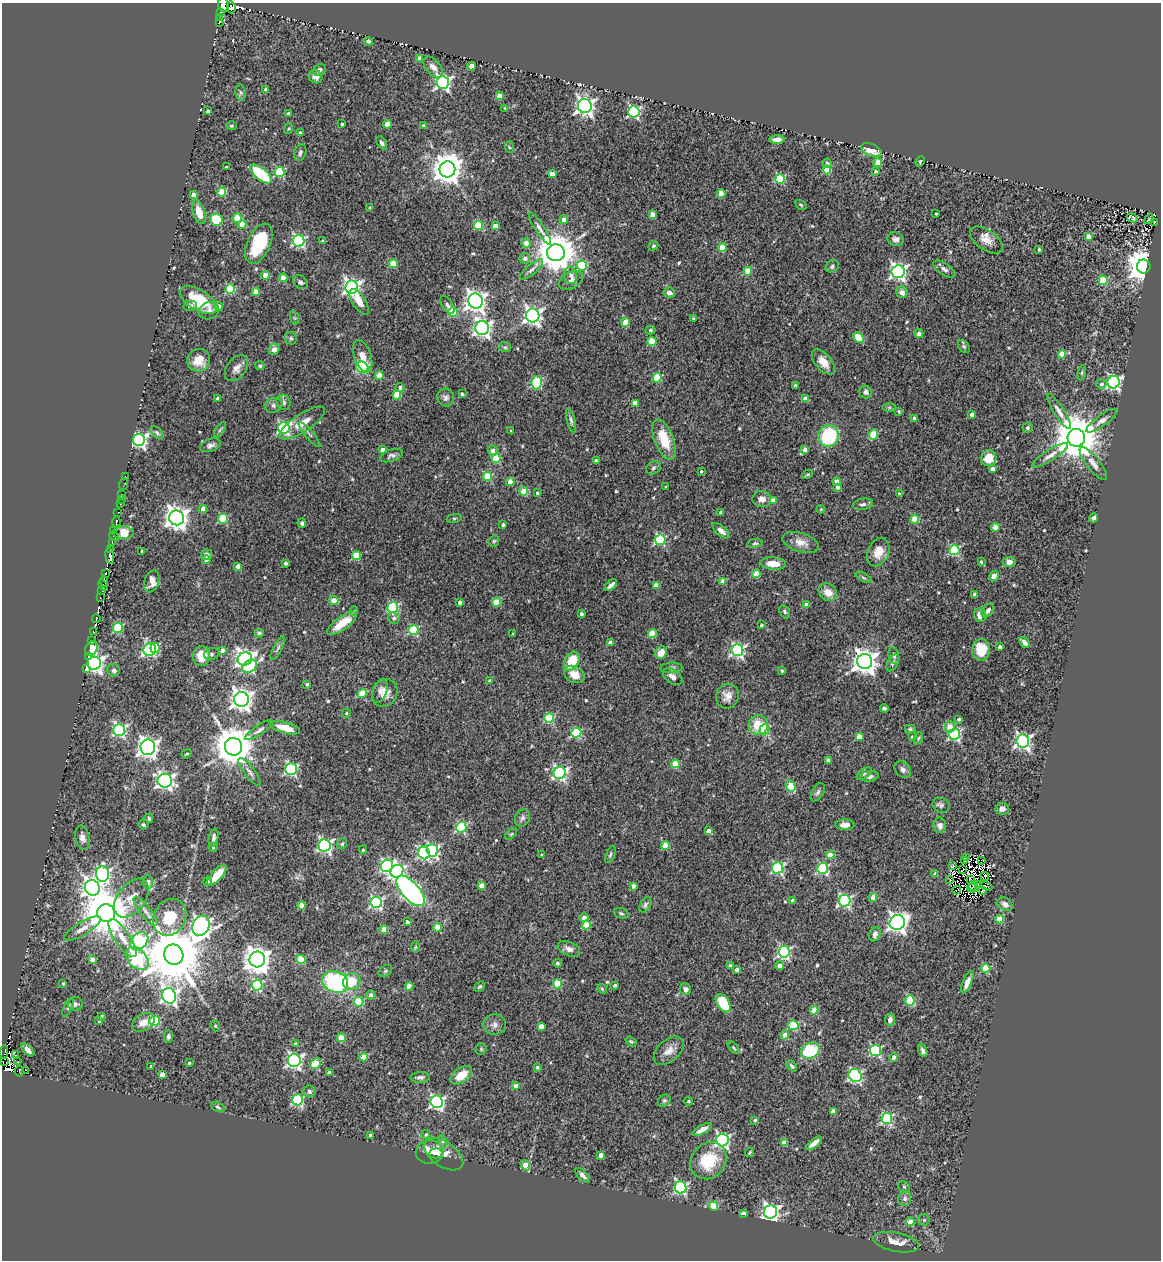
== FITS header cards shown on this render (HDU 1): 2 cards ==
NAXIS1  =                 1159
NAXIS2  =                 1258

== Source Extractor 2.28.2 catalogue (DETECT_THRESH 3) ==
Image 1159 x 1258 px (HDU 1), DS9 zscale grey, 1 PNG px = 1 image px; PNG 1163 x 1262 px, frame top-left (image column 1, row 1258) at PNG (2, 3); each listed source drawn as its Kron ellipse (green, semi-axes under 4 px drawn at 4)
Background 0.498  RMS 0.043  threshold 0.128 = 3 sigma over >= 5 px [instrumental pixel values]
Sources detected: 586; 11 with non-positive FLUX_AUTO (blend fragments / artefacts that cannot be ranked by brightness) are neither listed nor drawn; of the other 575, the 500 brightest by FLUX_AUTO listed and drawn (75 fainter detections omitted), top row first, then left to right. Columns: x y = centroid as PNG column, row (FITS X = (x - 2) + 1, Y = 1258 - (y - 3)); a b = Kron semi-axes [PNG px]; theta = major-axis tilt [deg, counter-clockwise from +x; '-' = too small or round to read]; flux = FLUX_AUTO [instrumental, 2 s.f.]
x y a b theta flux
223 5 7 5 -79 910
231 7 6 4 -83 69
220 12 4 3 - 92
219 18 3 2 - 39
219 22 4 3 - 52
368 41 5 4 - 5.4
419 59 4 4 - 26
471 66 4 4 - 10
433 67 12 7 -49 19
319 70 7 5 42 10
315 77 7 6 - 15
443 83 6 6 - 740
266 90 4 4 - 25
241 93 8 5 -82 5.3
499 96 4 4 - 34
585 106 7 7 - 1300
505 108 4 4 - 3.4
208 111 3 3 - 8.8
634 112 6 5 - 410
289 113 3 3 - 5.9
342 124 3 3 - 5.4
387 124 4 4 - 39
423 125 4 4 - 3.8
231 126 5 4 - 3.6
289 129 5 4 - 3.4
300 133 3 3 - 5.7
777 139 7 4 4 15
382 143 7 4 -62 7.9
509 147 6 4 -71 3.7
871 150 11 6 -24 51
300 153 8 6 70 9.9
920 161 5 3 - 3.8
827 163 5 4 - 6.1
878 163 4 4 - 55
226 167 3 2 - 3.3
447 169 8 8 - 4500
827 170 4 4 - 91
876 171 4 3 - 6.4
280 172 5 5 - 190
261 174 13 6 -39 150
552 174 4 4 - 26
780 179 5 4 - 200
222 192 4 4 - 110
721 193 4 4 - 41
193 195 4 4 - 19
801 205 6 3 -36 3.5
370 208 4 3 - 7.8
199 212 12 6 -72 46
652 214 4 4 - 29
936 214 3 3 - 3.4
237 218 5 4 - 100
1132 218 6 4 -26 4.3
564 219 4 4 - 16
1149 219 5 2 - 4.1
216 220 6 6 - 110
1154 223 3 2 - 8.3
242 224 4 4 - 46
479 226 4 4 - 140
495 226 4 4 - 29
540 229 19 4 -56 13
1088 236 4 4 - 22
896 239 8 7 - 12
986 240 18 10 -35 28
299 241 6 6 - 440
323 241 4 3 - 4
526 243 5 4 - 19
259 244 21 11 66 160
653 246 5 4 - 4.6
722 248 4 4 - 73
1039 249 3 3 - 5
556 253 9 8 - 9300
525 258 5 5 - 12
393 264 4 4 - 86
582 266 5 5 - 160
832 266 7 6 - 7.3
1144 266 7 6 - 5800
944 269 12 6 -33 12
532 270 14 5 40 10
748 271 4 4 - 81
898 272 6 6 - 890
265 275 4 4 - 45
571 275 9 6 -81 11
283 278 4 4 - 40
1103 280 4 4 - 110
571 281 12 8 27 18
300 282 8 6 -39 8.6
352 287 6 6 - 1000
230 289 5 4 - 200
256 292 4 4 - 57
902 292 6 5 - 13
669 293 6 5 - 13
198 300 21 10 -31 110
475 301 7 7 - 1800
359 302 14 6 -57 33
447 305 10 5 -56 9.1
190 306 6 5 - 6.5
218 306 4 4 - 16
209 311 10 8 18 14
453 312 5 4 - 120
533 316 7 7 - 1200
295 318 7 4 -71 4.7
693 319 3 3 - 3.9
625 322 4 4 - 62
482 328 7 6 - 1200
650 330 5 4 - 4.8
919 334 4 4 - 13
291 338 6 6 - 5.6
858 338 6 4 -49 58
652 341 4 4 - 120
964 346 7 5 -49 4.6
505 347 6 5 - 4.6
274 349 6 5 - 16
1062 354 4 4 - 67
363 356 17 8 -70 29
199 360 11 11 - 50
823 362 15 8 -50 33
260 366 4 4 - 5.1
362 367 6 5 - 260
237 368 14 9 53 20
1082 373 7 4 82 4.1
380 375 4 4 - 57
657 378 4 4 - 120
1114 382 6 6 - 640
537 383 6 5 - 230
1101 384 5 5 - 6.6
795 385 4 3 - 4.3
400 387 4 4 - 8.1
866 392 6 6 - 7.6
462 394 3 3 - 7
397 395 4 4 - 94
446 397 9 8 - 10
218 399 4 3 - 13
805 399 4 4 - 33
283 402 8 7 - 11
635 403 4 4 - 30
274 405 9 7 18 11
889 407 7 4 0 3.9
899 411 3 3 - 4.1
1059 411 20 5 -58 19
972 415 4 3 - 20
914 418 4 3 - 6.6
571 420 12 4 -76 7.9
1102 421 18 5 36 16
302 423 27 9 33 41
284 428 6 5 - 460
1028 428 5 5 - 7.2
220 430 9 3 56 4.6
511 431 3 3 - 3.4
157 433 8 4 -44 5.9
309 434 16 3 -50 8.2
873 434 5 4 - 93
829 436 11 10 - 220
1076 438 9 8 - 14000
139 440 6 6 - 850
664 440 21 9 -70 86
210 445 11 6 20 11
805 449 4 4 - 15
382 450 4 4 - 18
493 450 5 5 - 14
1050 455 21 5 32 19
391 456 12 6 18 9.3
496 458 4 4 - 120
989 458 8 7 - 48
596 460 3 3 - 6.1
1093 463 20 6 -52 20
653 468 8 6 34 7.5
992 469 4 4 - 13
701 471 3 3 - 3.7
808 474 5 3 - 3.3
125 476 3 2 - 4.2
487 476 5 4 - 110
510 482 4 4 - 43
837 482 4 4 - 35
124 484 6 2 70 8.1
666 487 3 3 - 3.9
837 487 4 3 - 11
524 491 4 4 - 60
537 493 3 3 - 4.2
122 494 2 2 - 15
899 494 3 3 - 6.8
762 499 9 8 - 16
121 500 3 2 - 5.8
773 500 4 4 - 25
120 504 3 2 - 11
863 504 10 5 9 9
203 509 4 4 - 37
821 509 4 3 - 3.3
118 513 3 2 - 62
721 513 3 3 - 8.5
176 518 7 7 - 2500
454 518 7 4 9 3.8
1094 518 4 4 - 6.9
223 519 5 5 - 160
915 519 4 4 - 89
116 522 5 3 - 100
302 523 5 4 - 6.4
503 525 3 3 - 5.5
995 527 4 4 - 57
114 530 3 2 - 260
721 531 10 5 -39 13
124 533 10 6 -3 78
114 536 5 2 - 41
660 540 5 5 - 300
494 541 6 5 - 4.2
801 542 19 9 -17 28
112 543 3 2 - 19
755 543 8 4 8 4.4
110 550 3 3 - 260
954 550 5 5 - 250
142 551 3 3 - 5.8
878 552 15 10 65 37
207 555 5 5 - 11
356 555 4 4 - 83
110 556 8 3 -82 730
206 560 4 4 - 19
981 562 3 3 - 3.8
1009 562 6 5 - 14
286 563 3 3 - 8
773 563 13 6 -3 36
238 566 4 4 - 21
105 574 4 3 - 310
756 574 4 4 - 56
994 576 5 4 - 17
863 577 9 4 -30 5
104 581 5 2 - 84
152 581 11 7 70 21
723 582 4 4 - 51
103 585 6 3 -52 130
611 585 7 3 43 12
656 585 4 4 - 32
102 591 4 3 - 63
828 592 10 8 -35 33
975 594 4 4 - 21
100 598 3 2 - 16
334 600 5 4 - 25
460 602 4 3 - 11
497 602 4 4 - 93
806 605 4 4 - 31
393 607 5 5 - 230
988 610 8 5 52 9
354 611 5 4 - 4.7
785 612 7 5 -62 4.8
581 614 4 3 - 8
980 615 7 6 - 21
394 618 6 5 - 9.3
96 619 4 3 - 230
342 623 18 6 36 55
761 625 3 3 - 5.1
118 628 5 5 - 180
414 630 5 5 - 190
93 632 3 3 - 29
259 633 4 3 - 5.2
513 634 3 3 - 3.5
652 634 4 4 - 100
92 640 3 2 - 11
610 642 4 3 - 18
1024 642 6 4 -49 12
1000 647 4 4 - 13
92 648 8 6 62 190
155 648 5 4 - 110
278 648 13 4 62 7.1
150 650 6 6 - 350
222 650 4 3 - 14
737 650 6 6 - 620
981 650 11 9 85 75
661 653 7 5 45 31
211 654 7 5 15 6.3
202 656 10 8 -89 53
894 656 9 5 -78 6.8
88 657 3 3 - 16
245 659 7 6 - 1400
572 661 10 7 60 76
865 661 7 7 - 2700
94 663 6 6 - 1200
893 663 9 5 62 7.1
250 666 8 5 33 170
86 668 3 2 - 24
671 668 11 5 3 7.4
114 670 6 6 - 9.2
782 671 3 3 - 4.4
574 674 11 8 -27 34
673 677 11 6 -36 15
490 681 4 3 - 13
307 684 3 3 - 6.1
380 691 12 7 70 14
362 693 5 4 - 100
385 693 14 12 64 32
727 696 12 11 - 25
241 699 7 7 - 1800
884 708 4 3 - 5.9
346 713 4 4 - 4.4
549 718 5 5 - 150
959 719 3 3 - 7.5
758 725 10 10 - 68
950 727 5 5 - 41
285 728 15 5 -15 46
765 729 5 5 - 150
910 729 5 4 - 4.2
119 730 6 6 - 520
259 730 16 5 33 12
576 732 5 5 - 210
954 734 6 5 - 380
859 737 4 4 - 44
912 737 3 3 - 5.2
918 738 6 4 69 4.3
1023 741 6 6 - 830
148 747 8 7 - 1800
234 747 9 8 - 9100
187 754 5 3 - 3.8
828 760 4 3 - 13
675 764 4 4 - 91
291 769 6 5 - 420
903 770 9 7 -46 11
250 772 17 5 -53 13
560 773 6 6 - 550
864 774 8 4 36 5.7
869 776 9 5 6 11
165 781 7 7 - 1000
791 786 6 4 -60 90
818 792 10 5 60 7.8
941 805 9 7 -20 8.1
1002 809 6 6 - 14
149 818 5 3 - 4.3
522 818 9 7 61 9.7
143 825 5 5 - 3.9
845 825 9 5 0 18
940 825 8 6 -79 13
461 827 5 5 - 270
708 831 4 4 - 21
511 834 7 4 44 4.5
82 838 12 7 -79 17
214 838 9 4 80 9.8
342 844 6 4 52 5.3
324 845 6 6 - 580
665 846 4 4 - 71
213 847 4 3 - 3.3
363 850 4 4 - 3.6
432 850 6 5 - 480
424 853 6 6 - 350
541 855 4 3 - 4.3
610 855 9 4 70 6.2
830 855 4 4 - 59
967 857 3 2 - 4.8
982 860 3 2 - 5.3
965 861 3 2 - 3.6
387 866 6 6 - 530
952 866 4 2 - 4.8
778 868 6 5 - 350
823 868 5 5 - 250
963 870 3 2 - 4.8
397 871 7 6 - 610
103 874 8 6 -86 540
935 874 4 3 - 15
217 875 13 5 47 47
985 876 4 2 - 3.6
970 879 3 2 - 8.8
950 880 3 2 - 8.8
148 882 6 5 - 11
207 882 5 3 - 6.6
973 885 5 2 - 3.9
978 885 3 2 - 6.6
481 886 4 4 - 34
633 886 4 3 - 11
987 886 6 2 -20 3.6
92 888 8 7 - 1500
972 888 5 2 - 3.6
957 890 4 2 - 5.3
411 891 19 9 -48 790
983 891 3 2 - 3.5
873 897 4 4 - 29
131 898 22 13 53 41
793 901 4 4 - 16
845 901 6 5 - 460
376 902 5 5 - 450
1005 904 8 6 -36 15
645 905 8 5 61 7
302 906 4 4 - 50
146 911 18 5 -52 16
106 913 9 9 - 14000
621 913 7 5 -24 5.4
170 917 19 16 62 90
584 917 5 4 - 15
1000 919 4 4 - 68
407 922 4 3 - 8.4
897 923 8 7 - 1400
586 925 4 4 - 97
201 926 10 8 65 1500
437 927 4 4 - 58
82 929 21 6 31 23
384 929 4 4 - 55
875 934 7 5 69 9.5
123 938 22 7 -56 33
139 941 10 7 42 500
415 947 6 4 89 3.5
569 949 12 7 -24 15
784 952 6 5 - 440
174 955 10 9 - 25000
137 958 13 9 -44 450
257 959 8 8 - 3300
301 959 4 4 - 100
93 960 4 4 - 35
557 963 4 4 - 5
730 966 4 3 - 16
779 966 4 4 - 20
986 968 4 4 - 110
737 969 4 3 - 15
385 971 7 5 36 5
335 982 13 10 -22 320
352 982 9 8 - 64
967 982 12 4 68 20
63 983 3 3 - 4.9
557 984 5 4 - 120
257 985 5 5 - 280
615 985 3 3 - 5.3
409 986 4 4 - 53
480 987 6 4 43 4.9
602 989 5 4 - 3.4
686 989 6 5 - 13
371 995 5 4 - 8.9
169 996 8 7 - 950
910 1001 5 4 - 120
359 1002 5 5 - 120
723 1003 10 6 -58 110
75 1004 7 7 - 9.2
68 1007 10 3 67 4.3
814 1010 4 4 - 73
101 1016 4 3 - 8
890 1020 6 5 - 13
99 1021 3 3 - 4.6
155 1021 5 5 - 170
143 1022 12 8 30 28
494 1024 11 10 - 16
793 1025 5 5 - 130
215 1026 5 4 - 3.5
541 1026 4 4 - 25
785 1035 4 4 - 30
168 1036 6 4 90 7.4
341 1038 4 4 - 74
631 1041 6 4 -35 4.6
295 1044 3 3 - 5.9
734 1048 7 4 -46 3.8
481 1049 6 5 - 4.6
28 1050 8 4 -45 14
875 1050 5 5 - 330
669 1051 17 11 41 27
810 1051 9 7 25 160
923 1051 7 4 -68 7.4
4 1052 7 2 84 84
15 1055 3 2 - 4.8
364 1057 4 4 - 63
894 1057 4 4 - 20
294 1060 6 6 - 730
3 1061 4 2 - 54
17 1062 3 2 - 44
189 1063 3 3 - 4.4
316 1064 6 4 43 110
151 1066 4 3 - 4.5
792 1066 6 4 -50 6
537 1067 3 3 - 6.5
26 1070 3 2 - 5400
19 1071 5 3 - 130
329 1072 4 3 - 9
162 1074 4 4 - 32
461 1075 12 7 36 55
855 1075 7 6 - 480
420 1077 9 5 4 8.7
516 1086 4 4 - 31
309 1091 6 6 - 8.6
298 1100 5 5 - 330
664 1100 7 5 36 5.7
688 1101 5 4 - 5.6
437 1102 6 6 - 590
218 1107 7 4 -26 4.6
833 1111 4 3 - 21
887 1118 5 5 - 330
755 1120 4 4 - 4.7
702 1130 11 4 29 20
426 1134 4 4 - 5.2
370 1135 3 3 - 4.1
722 1140 6 6 - 590
442 1141 6 4 -71 5.1
784 1143 4 4 - 35
814 1143 9 4 38 18
430 1152 14 12 5 35
750 1152 5 2 - 3.5
436 1153 6 5 - 11
443 1154 22 12 -34 45
601 1155 4 4 - 20
708 1161 19 17 51 110
525 1165 5 4 - 44
583 1175 9 4 -44 11
681 1187 6 6 - 400
904 1187 6 5 - 4.5
905 1198 7 6 - 9.6
713 1206 4 4 - 140
770 1212 6 6 - 1100
743 1213 4 3 - 16
924 1220 5 5 - 5.3
910 1222 4 4 - 47
896 1242 23 9 -11 43
At the frame edge (FLAGS 8, measured only in part): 2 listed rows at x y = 223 5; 3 1061
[75 fainter detections neither listed nor drawn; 11 non-positive-flux detections neither listed nor drawn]